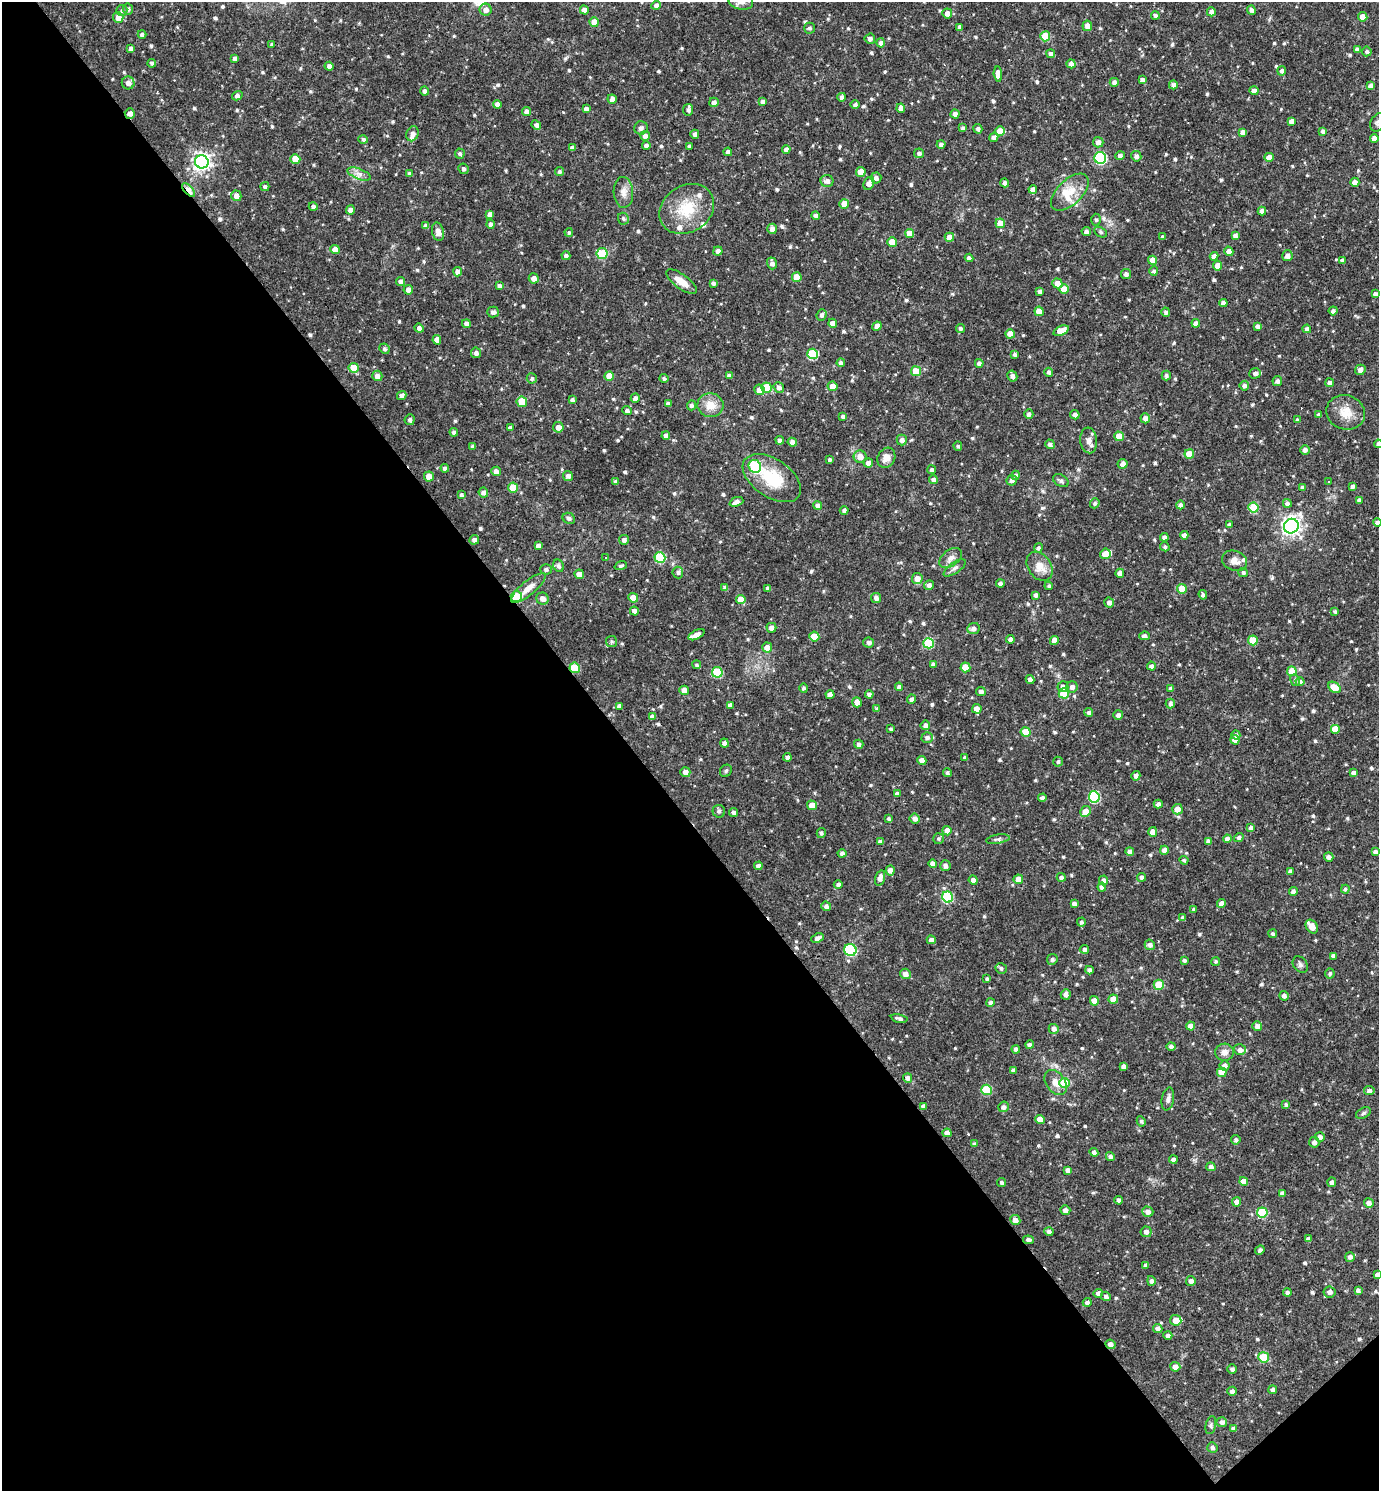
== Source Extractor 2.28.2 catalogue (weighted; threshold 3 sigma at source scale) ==
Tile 14 of 4 x 4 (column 2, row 4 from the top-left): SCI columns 1530-2906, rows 1-1489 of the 5954 x 5956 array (HDU 1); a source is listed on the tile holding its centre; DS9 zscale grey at full resolution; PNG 1381 x 1493 px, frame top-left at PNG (2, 2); each listed source drawn as its Kron ellipse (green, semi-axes under 4 px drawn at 4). Shown black and unused: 46% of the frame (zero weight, under 3 of 4 exposures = <1% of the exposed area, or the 3 px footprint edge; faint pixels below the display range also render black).
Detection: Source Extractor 2.28.2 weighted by HDU 2 'WHT'; one run over the whole footprint, this tile lists its part. Background 0.0423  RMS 0.0051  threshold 0.0231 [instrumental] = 3 sigma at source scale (4.5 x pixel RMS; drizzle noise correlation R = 1.50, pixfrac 1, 0.05/0.05 arcsec/px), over >= 5 px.
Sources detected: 702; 5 cosmic-ray / hot-pixel residue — neither listed nor drawn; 10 inside a brighter listed object's ellipse — not listed separately; of the other 687, all 500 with FLUX_AUTO >= 0.931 (the completeness limit of this list) listed and drawn (187 fainter detections not listed), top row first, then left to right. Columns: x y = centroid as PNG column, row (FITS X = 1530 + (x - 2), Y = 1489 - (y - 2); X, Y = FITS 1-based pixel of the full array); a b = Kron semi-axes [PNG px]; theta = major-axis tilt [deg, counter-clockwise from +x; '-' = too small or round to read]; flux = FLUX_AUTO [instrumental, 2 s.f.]
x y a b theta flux
741 2 12 8 -7 2.7
656 5 5 4 - 1.5
128 9 5 5 - 1.4
122 10 5 5 - 1.3
486 10 6 6 - 2.8
584 10 4 4 - 2.9
1251 10 4 4 - 1.7
1211 12 4 4 - 2.2
947 13 5 5 - 3
1155 15 4 4 - 1.4
118 17 5 5 - 4.4
1363 17 4 4 - 5.8
594 22 5 4 - 5.4
1087 26 5 5 - 2.6
960 27 4 4 - 1.5
809 28 5 5 - 1.2
142 35 4 4 - 1.5
1045 36 5 5 - 16
870 39 5 5 - 1.9
881 43 4 4 - 1.9
272 44 3 3 - 0.94
131 49 4 3 - 1.7
1357 50 4 4 - 1.7
1367 51 5 4 - 1.1
1051 54 4 4 - 1.9
235 58 4 4 - 2
152 63 4 3 - 1.2
1071 64 4 4 - 3.1
329 66 4 4 - 1.9
1282 71 4 4 - 1.6
998 74 8 4 -86 3.7
1142 80 4 4 - 1.7
1114 82 4 4 - 1.8
128 83 6 6 - 2.4
1173 85 4 4 - 1.8
1370 86 4 4 - 1.7
425 91 4 4 - 1.7
1254 91 4 4 - 2.8
237 96 5 4 - 1.2
842 97 4 4 - 1.2
612 99 5 4 - 1.9
762 101 4 4 - 1.6
714 102 5 4 - 2.2
497 104 4 4 - 2.1
855 105 5 4 - 1.3
901 108 4 4 - 3
586 109 4 4 - 1.9
688 110 6 5 - 1.5
526 111 4 4 - 1.8
130 113 5 5 - 2.9
955 114 4 4 - 2.7
1292 121 4 4 - 2.3
1378 122 10 7 58 1.8
536 125 5 4 - 1.7
641 128 7 6 - 1.5
963 128 4 4 - 1.1
978 129 5 4 - 1.5
1000 131 5 4 - 7.2
1323 131 4 4 - 1.7
1243 132 4 4 - 2.6
412 134 8 6 67 2.4
695 134 4 4 - 2.2
645 136 4 4 - 2.1
994 137 4 4 - 1.9
1374 138 4 4 - 3.2
363 139 5 4 - 1.4
1098 142 5 5 - 2.5
941 144 4 4 - 1.9
646 145 4 4 - 1.5
689 146 3 3 - 0.93
572 148 4 4 - 1.7
786 149 4 4 - 2.1
728 152 4 4 - 1.7
460 153 5 5 - 1.1
919 153 5 5 - 1.4
1120 156 4 4 - 1.6
1136 156 5 5 - 1.8
1269 157 5 4 - 4.2
1100 158 6 6 - 55
295 159 5 4 - 8.2
202 162 7 6 - 210
463 169 5 5 - 1.4
559 172 5 4 - 1.1
861 172 5 5 - 7.5
359 174 12 5 -22 2.4
410 174 4 4 - 1.7
876 178 5 5 - 1.9
827 181 6 6 - 2.3
1355 182 4 4 - 2.1
869 183 7 5 64 2.7
1005 183 4 4 - 1.5
265 187 4 4 - 1
1033 189 4 4 - 2.3
189 190 8 4 -49 16
623 192 15 10 -88 3.8
1070 192 23 12 44 9.1
236 196 5 5 - 2.5
844 204 5 5 - 6.3
313 207 4 4 - 1.5
687 209 29 23 33 18
350 210 4 4 - 1.9
1262 211 4 4 - 2.4
490 214 4 4 - 1.9
816 216 4 4 - 1.5
623 219 6 5 - 1.1
1096 220 6 5 - 1
1000 223 5 4 - 6.1
491 224 4 4 - 1.6
426 226 4 4 - 2.3
772 229 5 5 - 2.1
1086 231 4 4 - 1.7
438 232 9 6 -76 3.5
569 232 4 4 - 0.96
1101 232 7 5 -27 1
909 233 4 4 - 5.1
1235 235 4 4 - 1.7
949 237 4 4 - 5
1162 237 3 3 - 1
892 242 5 4 - 8.1
335 250 5 4 - 5.4
718 251 4 4 - 2.3
1229 251 5 4 - 2.6
602 254 5 5 - 21
566 256 4 4 - 1.5
1214 256 4 4 - 2.7
1287 256 5 5 - 2.2
969 258 4 4 - 1.8
1153 260 4 4 - 5.9
1342 260 4 4 - 1.4
772 263 6 5 - 1.9
1218 266 5 4 - 5
1154 271 5 4 - 1.2
458 272 4 4 - 2.8
1126 274 5 5 - 1.5
797 277 5 5 - 8.4
534 278 5 5 - 3.2
400 281 4 4 - 1.5
681 282 18 7 -36 5.7
713 283 4 4 - 1.4
1057 283 5 5 - 4.8
500 286 4 3 - 1.7
1064 289 5 4 - 7.8
408 290 5 5 - 2.4
1040 291 4 3 - 1.5
1375 294 4 4 - 1.5
1223 303 4 4 - 2
1039 311 4 4 - 4.7
1333 311 4 4 - 1.4
493 312 6 5 - 1.6
1166 312 5 4 - 1.3
821 315 6 4 67 1.5
833 323 4 4 - 3.1
1196 323 4 4 - 2
466 324 4 4 - 2.1
877 326 5 4 - 3.2
1258 326 4 4 - 1.9
419 328 5 4 - 1.9
960 328 5 4 - 1.1
1307 329 4 4 - 1.8
1061 331 8 4 22 6.6
1010 334 4 4 - 4.7
437 340 5 4 - 2.8
384 349 5 5 - 1.3
476 353 5 5 - 1.7
812 354 5 5 - 28
1014 354 4 4 - 1
841 363 4 4 - 1.8
979 363 4 4 - 1.8
354 368 5 5 - 12
1360 370 5 5 - 2.3
916 371 5 5 - 8.3
1049 372 4 4 - 1.2
1255 373 6 5 - 2
1166 375 5 4 - 1.1
377 376 5 5 - 2.6
609 376 5 4 - 6.7
729 376 4 4 - 1.8
1012 376 5 5 - 1.9
532 378 5 5 - 1.1
664 378 4 4 - 1.1
1277 381 5 5 - 1.6
1330 383 4 4 - 1.8
832 386 5 5 - 3.5
1244 386 5 5 - 1.7
779 387 6 5 - 2.1
766 388 5 5 - 17
759 390 5 5 - 4.3
402 395 5 4 - 2
635 398 5 4 - 1.9
572 400 4 3 - 1.2
522 402 5 5 - 11
668 404 4 4 - 1.7
691 405 5 4 - 1.4
710 405 13 12 - 6.8
627 411 4 4 - 1.7
1346 412 19 17 -19 8.2
1029 414 5 4 - 1.6
1075 415 5 4 - 1.9
1319 415 4 3 - 1.6
843 416 4 4 - 1.4
1145 418 5 4 - 2.6
410 420 5 5 - 1.4
1297 420 4 3 - 1.1
558 427 5 5 - 2.7
510 428 4 3 - 1.5
454 432 4 4 - 1.3
666 436 4 4 - 2.2
1119 436 5 4 - 8.4
780 440 4 4 - 1.7
902 440 5 5 - 1.8
1089 440 13 8 -85 3
792 442 5 4 - 2.4
1050 444 5 4 - 1.8
1378 444 4 4 - 1.7
958 446 5 4 - 1
473 447 4 4 - 1.7
1305 450 5 4 - 1.9
1189 454 5 5 - 9.1
860 457 6 6 - 4.2
886 458 10 8 62 3.7
829 460 4 4 - 1
868 463 4 4 - 2.8
1123 464 5 5 - 2.7
755 466 6 6 - 32
445 468 4 4 - 1.4
932 470 4 4 - 1.1
496 471 4 4 - 2.1
1016 475 4 4 - 1.5
429 476 5 5 - 3.8
568 476 5 5 - 1.7
772 478 33 19 -34 22
933 480 4 4 - 1.8
1012 480 5 5 - 1.9
1061 481 8 5 -31 1.6
616 482 4 3 - 1.6
1329 482 3 3 - 1.4
1353 486 4 4 - 1.5
1302 487 4 4 - 1
513 488 5 5 - 13
483 493 5 4 - 1.9
461 495 4 3 - 1
1359 500 4 3 - 1.6
736 502 7 4 22 2.5
1095 503 5 4 - 1.1
1287 503 4 4 - 1.7
818 505 4 4 - 1.7
1180 505 4 4 - 1.7
1253 507 5 5 - 19
844 510 4 4 - 1.5
569 518 6 5 - 1.2
1377 522 4 4 - 1.9
1229 525 4 4 - 1.5
1291 526 7 7 - 220
1184 535 4 4 - 2.6
1164 537 4 4 - 1.5
474 540 5 4 - 1.9
624 540 5 5 - 1.9
538 546 4 4 - 1.8
1165 547 5 4 - 0.95
1038 548 4 4 - 1
1105 554 5 5 - 4.8
605 558 3 3 - 1.6
660 558 5 5 - 29
951 558 13 8 37 3
1234 561 13 10 -21 3.8
558 566 6 5 - 1.3
621 566 6 4 18 0.98
1040 566 16 11 -53 6.5
955 568 13 5 34 1.8
546 569 5 5 - 1.2
678 572 6 5 - 1.2
1243 572 5 4 - 1.3
1120 573 4 4 - 3.2
579 574 5 4 - 2.9
917 578 5 5 - 3.9
1000 584 4 4 - 1.8
929 585 5 4 - 1.7
1049 586 4 3 - 0.99
725 587 4 4 - 1.7
528 588 21 7 40 6
768 589 4 4 - 1.7
1182 589 5 5 - 8.5
1036 595 4 4 - 1.6
1203 595 5 4 - 1.6
516 597 6 5 - 19
633 598 5 4 - 7.6
876 598 5 5 - 1.9
542 599 6 6 - 3
741 599 5 4 - 6.6
1109 602 5 5 - 2
634 611 4 4 - 1.8
1335 611 3 3 - 0.95
771 628 5 5 - 2.6
973 628 6 5 - 1.9
697 635 9 4 27 3.6
1144 636 5 4 - 1.4
814 637 5 5 - 10
1010 639 4 4 - 1.8
1054 640 4 4 - 3.1
1253 640 5 5 - 12
612 642 5 5 - 0.95
869 642 5 5 - 1.7
928 643 5 5 - 29
767 648 5 5 - 4.2
933 664 4 4 - 1.7
697 665 4 4 - 1
1151 666 4 4 - 1.5
965 667 5 5 - 8.2
575 668 5 5 - 15
1292 671 5 5 - 11
717 672 5 5 - 26
1030 679 4 4 - 1.9
1295 680 6 5 - 1
1300 682 4 4 - 1.7
899 687 4 4 - 1.8
1063 687 5 5 - 2.2
1072 687 6 5 - 2.4
1334 687 7 5 -38 6.9
804 688 5 4 - 1.2
1171 688 4 3 - 1.7
684 690 5 4 - 4.1
981 691 5 4 - 1.8
1064 693 5 5 - 13
869 694 4 4 - 1.6
830 695 4 4 - 3.7
912 699 4 4 - 1.6
857 702 5 4 - 3.3
1170 704 5 5 - 1.4
730 705 4 4 - 2.1
619 706 4 4 - 1.7
877 709 4 4 - 1
977 709 5 4 - 3.5
1089 712 4 4 - 1.4
1118 715 5 4 - 1.8
652 717 4 4 - 2.2
925 725 5 5 - 1.8
891 729 3 3 - 0.98
1335 729 5 5 - 5.6
1026 732 5 4 - 10
1236 735 4 4 - 1.2
927 738 5 5 - 1.7
1235 740 5 4 - 4.7
724 743 4 4 - 1.7
859 744 4 4 - 1.5
787 757 4 4 - 1.7
965 757 3 3 - 1
922 760 4 4 - 3.4
1058 762 5 4 - 1.1
726 771 6 5 - 0.99
685 772 5 5 - 2.9
947 773 4 4 - 1.2
1354 773 4 4 - 1.7
1136 776 5 4 - 1.9
897 794 4 4 - 1.7
1094 797 5 5 - 36
1042 798 4 4 - 1.6
1158 804 4 4 - 1.6
812 805 5 4 - 4.9
1177 809 5 5 - 4.5
719 811 6 6 - 1
1085 811 5 5 - 4.8
734 812 4 4 - 1.8
888 819 4 3 - 1
915 819 5 5 - 2.2
1250 828 4 4 - 1.6
947 831 4 4 - 3.4
1153 832 5 4 - 3.8
821 833 5 4 - 1
1239 837 5 4 - 1.3
938 839 5 5 - 0.93
998 839 12 4 9 1.2
1227 839 4 4 - 2
1208 841 4 4 - 1.7
880 842 4 4 - 1.7
1164 850 4 4 - 2.6
1130 851 4 4 - 2.2
1375 852 4 4 - 1.9
842 853 4 4 - 1.5
1329 857 5 4 - 1.8
1184 860 4 4 - 1.1
933 863 4 4 - 2.2
758 866 4 4 - 2
945 866 5 5 - 2.1
890 870 5 4 - 2.2
1290 871 4 4 - 1.9
1061 877 4 4 - 1.5
1141 877 4 4 - 1.2
880 878 8 5 74 2.3
1018 879 5 4 - 4.4
973 880 5 4 - 2
1103 880 5 4 - 1.9
838 885 4 4 - 1.6
1102 887 4 4 - 1.6
1345 889 4 4 - 0.98
1293 891 4 4 - 1.9
948 897 5 5 - 34
1221 903 4 4 - 2.9
1074 904 4 3 - 1.6
826 906 5 5 - 1.6
1194 909 4 3 - 0.97
1183 917 4 3 - 1.2
1081 922 4 4 - 1.1
1312 927 7 5 -55 5
1273 934 4 4 - 0.98
817 938 6 4 24 1.9
931 940 4 4 - 2.3
1150 945 5 5 - 1.8
1084 949 4 4 - 1.4
850 950 6 6 - 35
1334 956 4 4 - 1.9
1052 959 5 5 - 1.3
1184 960 4 3 - 0.99
1216 961 4 4 - 0.94
1300 965 9 6 -52 1.4
1001 968 5 5 - 1.2
1090 970 4 4 - 1.7
1330 973 5 5 - 1.1
905 974 5 5 - 2.8
987 979 3 3 - 0.95
1159 985 5 5 - 13
1066 994 5 5 - 2
1284 996 5 4 - 1.8
1113 999 5 4 - 5.7
1094 1001 4 4 - 4.2
990 1003 4 4 - 1.7
899 1018 8 4 -12 1.5
1191 1026 4 4 - 4.4
1257 1026 5 4 - 2
1054 1029 5 5 - 2.1
1030 1045 4 4 - 1.7
1171 1046 4 4 - 1.3
1016 1049 4 4 - 1.6
1240 1050 6 5 - 2.4
1224 1052 9 8 - 3
1123 1066 4 4 - 1.6
1225 1066 5 5 - 1.9
1014 1071 4 4 - 1.6
1222 1072 5 4 - 6
908 1078 5 4 - 1.7
1056 1082 14 9 -53 4.1
1064 1083 5 5 - 14
987 1090 5 5 - 22
1369 1091 5 4 - 1.8
1168 1099 11 6 80 1.8
1286 1104 4 4 - 0.98
924 1106 4 4 - 2
1003 1107 5 5 - 1.7
1363 1113 8 5 28 1
1040 1119 5 4 - 4.5
1141 1121 5 4 - 0.97
947 1133 4 4 - 2.7
1320 1137 5 5 - 1.9
1236 1140 5 4 - 1.2
1314 1142 5 5 - 1.9
974 1144 4 4 - 1
1094 1152 4 4 - 1.5
1110 1156 4 4 - 1.4
1173 1159 4 3 - 1.8
1211 1167 5 4 - 1.8
1068 1170 4 4 - 1.9
1244 1181 4 4 - 4.9
1002 1182 5 4 - 1
1332 1182 5 4 - 1.9
1282 1193 4 4 - 1.9
1119 1200 4 4 - 1.6
1237 1202 4 4 - 2.6
1369 1203 5 4 - 2.3
1065 1210 5 4 - 2.3
1148 1212 5 5 - 2.4
1262 1212 5 5 - 25
1015 1220 5 4 - 2.9
1049 1232 4 4 - 1.4
1146 1232 5 5 - 2.2
1309 1239 4 4 - 1.9
1028 1240 5 4 - 1.6
1260 1250 5 4 - 1.3
1350 1257 5 5 - 1.6
1145 1265 4 4 - 1
1377 1275 4 4 - 1.5
1151 1281 5 4 - 1.6
1191 1281 5 5 - 1.6
1358 1290 4 4 - 1.5
1287 1292 4 4 - 1.5
1329 1292 6 5 - 2.1
1098 1293 5 4 - 1.5
1106 1296 5 4 - 1.4
1087 1302 4 4 - 1.1
1176 1320 5 5 - 4.2
1158 1328 4 4 - 1.9
1168 1335 4 4 - 1.6
1110 1344 5 4 - 2
1264 1357 5 5 - 18
1175 1367 5 4 - 3.1
1232 1369 5 4 - 1.2
1273 1390 4 4 - 1.2
1232 1391 5 4 - 1.8
1222 1422 5 5 - 1.7
1211 1425 9 5 78 1.2
1234 1429 4 4 - 2.2
1212 1448 5 5 - 1.4
Overlapping masked pixels (flux is a lower limit): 5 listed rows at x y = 130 113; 189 190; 516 597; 575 668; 1110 1344
Isophote crosses this tile's border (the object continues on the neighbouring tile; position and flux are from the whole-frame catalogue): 5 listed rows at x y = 741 2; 1378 122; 1378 444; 1377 522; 1377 1275